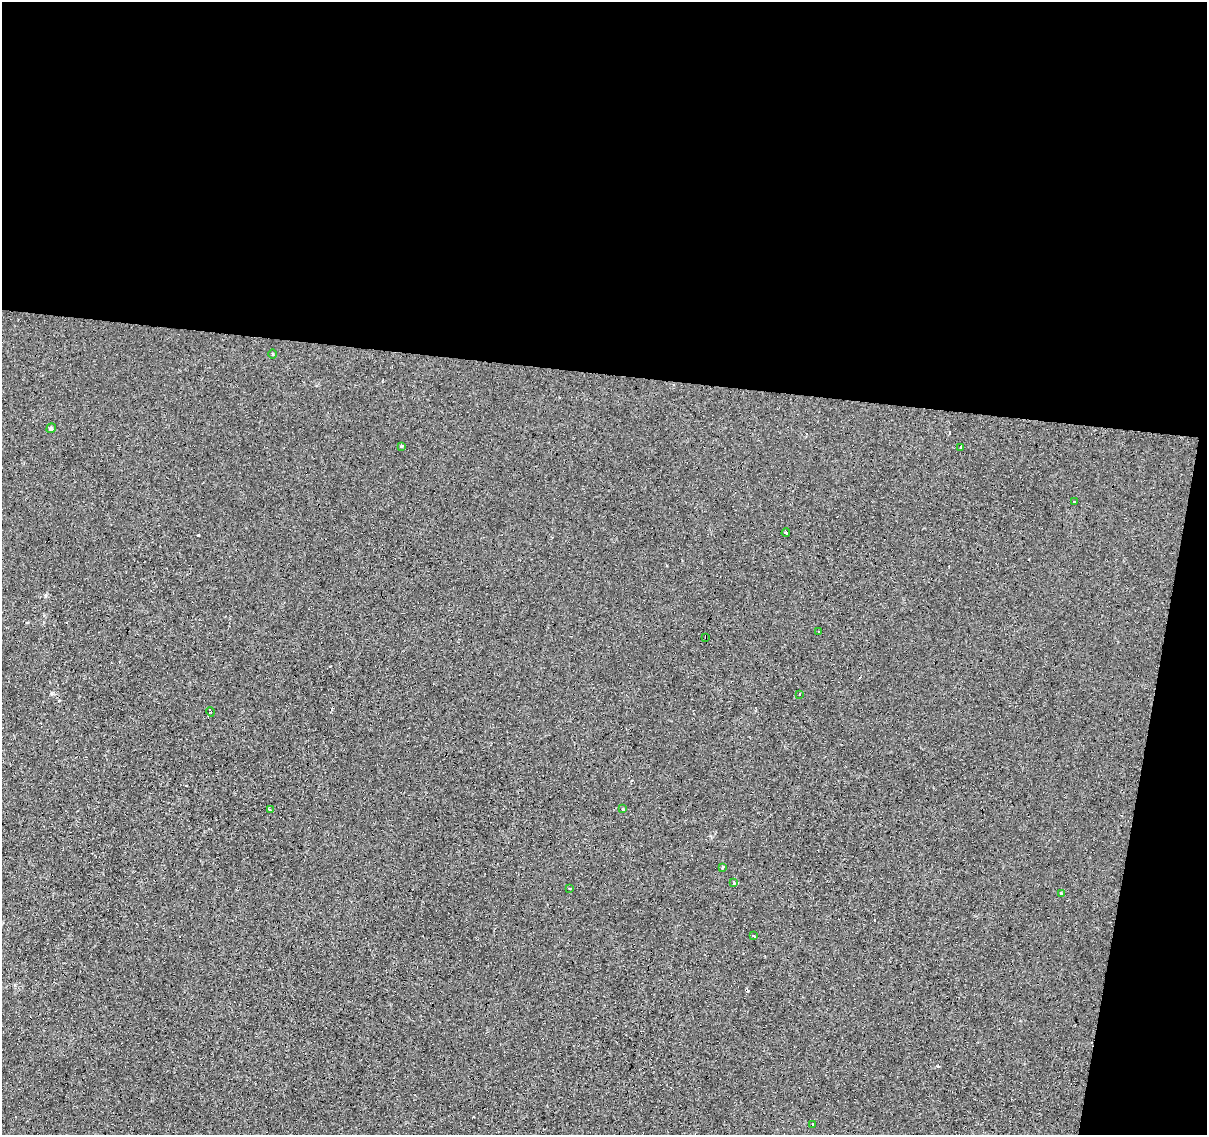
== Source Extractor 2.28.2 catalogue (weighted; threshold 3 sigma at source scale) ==
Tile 4 of 4 x 4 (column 4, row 1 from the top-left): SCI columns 3615-4819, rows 3622-4754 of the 4824 x 5035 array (HDU 1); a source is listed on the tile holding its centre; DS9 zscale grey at full resolution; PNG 1209 x 1137 px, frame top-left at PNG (2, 2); each listed source drawn as its Kron ellipse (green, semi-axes under 4 px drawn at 4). Shown black and unused: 36% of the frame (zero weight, under 4 of 8 exposures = <1% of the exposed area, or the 3 px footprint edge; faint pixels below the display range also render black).
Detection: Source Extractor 2.28.2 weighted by HDU 2 'WHT'; one run over the whole footprint, this tile lists its part. Background -8.11e-05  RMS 0.0013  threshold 0.0054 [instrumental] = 3 sigma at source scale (4.09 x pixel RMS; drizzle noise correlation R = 1.36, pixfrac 0.8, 0.0396/0.0396 arcsec/px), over >= 5 px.
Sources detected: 32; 14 cosmic-ray / hot-pixel residue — neither listed nor drawn; the other 18 listed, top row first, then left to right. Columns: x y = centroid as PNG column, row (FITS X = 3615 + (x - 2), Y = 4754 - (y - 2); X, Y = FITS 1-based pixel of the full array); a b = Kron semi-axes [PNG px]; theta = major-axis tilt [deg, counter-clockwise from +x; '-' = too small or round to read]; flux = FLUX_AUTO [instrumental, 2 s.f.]
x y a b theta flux
272 354 4 3 - 0.11
51 428 5 4 - 0.27
401 446 3 3 - 0.2
961 447 3 3 - 2.7
1074 502 3 3 - 1.7
786 533 4 3 - 0.34
819 632 3 3 - 0.39
706 638 3 3 - 0.52
799 694 3 3 - 0.29
211 712 5 2 - 0.15
622 809 4 3 - 0.1
270 810 3 3 - 0.17
722 868 3 3 - 1.6
734 883 3 3 - 0.61
570 888 3 3 - 0.24
1061 893 3 3 - 1.2
754 936 4 3 - 0.099
812 1124 3 3 - 1.6
Overlapping masked pixels (flux is a lower limit): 1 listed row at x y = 706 638
Unlisted compact peaks at least as high as the median listed source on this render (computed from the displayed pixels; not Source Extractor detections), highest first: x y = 52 693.